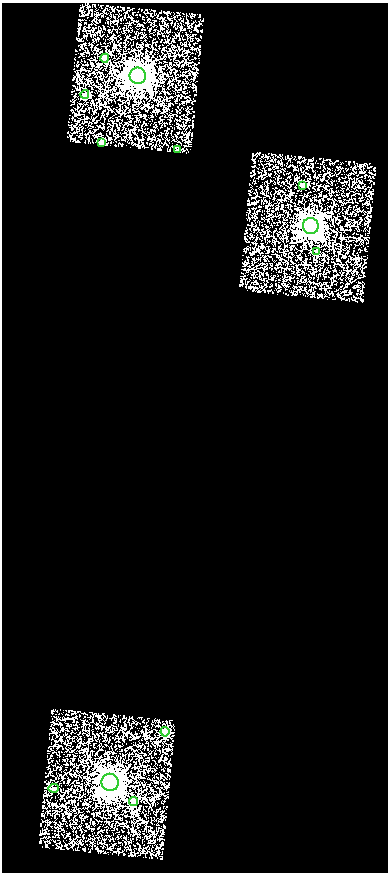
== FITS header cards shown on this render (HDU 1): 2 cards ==
NAXIS1  =                  386
NAXIS2  =                  870

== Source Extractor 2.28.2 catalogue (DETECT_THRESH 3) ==
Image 386 x 870 px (HDU 1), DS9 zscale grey, 1 PNG px = 1 image px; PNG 390 x 874 px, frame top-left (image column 1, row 870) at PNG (2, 3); each listed source drawn as its Kron ellipse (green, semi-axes under 4 px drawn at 4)
Background 2.48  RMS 12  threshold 36.1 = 3 sigma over >= 5 px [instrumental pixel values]
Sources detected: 12; all 12 listed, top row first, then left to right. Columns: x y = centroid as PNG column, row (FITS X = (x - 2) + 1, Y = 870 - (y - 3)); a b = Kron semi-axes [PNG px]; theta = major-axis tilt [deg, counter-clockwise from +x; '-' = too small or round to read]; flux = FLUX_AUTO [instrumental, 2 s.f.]
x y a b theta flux
105 58 4 4 - 11000
138 76 8 8 - 680000
85 94 4 4 - 4400
101 143 4 4 - 3900
178 150 3 3 - 1300
303 185 4 4 - 3900
311 226 8 8 - 510000
317 251 3 3 - 980
165 732 4 4 - 27000
110 782 9 8 - 760000
54 788 5 4 - 1000
133 802 4 4 - 16000